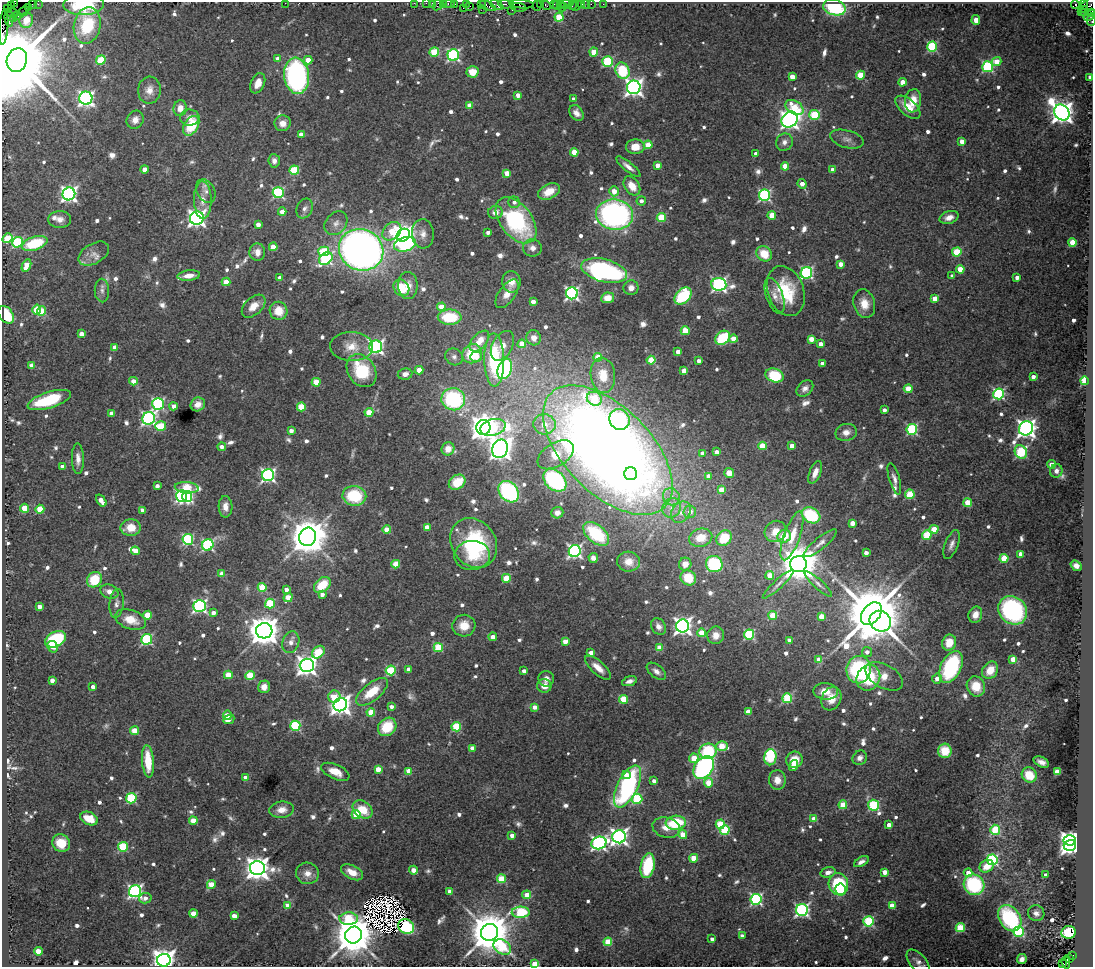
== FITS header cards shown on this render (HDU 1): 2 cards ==
NAXIS1  =                 1091
NAXIS2  =                  965

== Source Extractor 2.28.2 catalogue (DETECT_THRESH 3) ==
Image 1091 x 965 px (HDU 1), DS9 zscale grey, 1 PNG px = 1 image px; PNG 1095 x 969 px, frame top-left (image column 1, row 965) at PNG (2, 2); each listed source drawn as its Kron ellipse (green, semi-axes under 4 px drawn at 4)
Background 3.88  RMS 0.074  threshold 0.221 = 3 sigma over >= 5 px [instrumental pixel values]
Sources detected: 833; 8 with non-positive FLUX_AUTO (blend fragments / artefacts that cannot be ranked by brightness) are neither listed nor drawn; of the other 825, the 500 brightest by FLUX_AUTO listed and drawn (325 fainter detections omitted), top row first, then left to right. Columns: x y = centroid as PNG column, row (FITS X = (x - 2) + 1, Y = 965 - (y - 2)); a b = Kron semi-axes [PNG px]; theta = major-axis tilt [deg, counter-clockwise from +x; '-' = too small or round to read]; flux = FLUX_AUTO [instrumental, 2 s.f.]
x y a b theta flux
15 3 3 2 - 120
285 3 2 2 - 42
414 3 2 2 - 94
426 3 2 2 - 150
432 3 2 2 - 100
443 3 3 2 - 270
32 4 2 2 - 180
38 4 2 2 - 71
84 4 20 10 1 390
449 4 6 3 -10 360
454 4 3 2 - 220
466 4 3 2 - 240
505 4 7 3 -5 960
521 4 12 3 -4 840
540 4 3 2 - 250
554 4 3 3 - 330
561 4 3 3 - 240
566 4 6 3 10 490
582 4 3 3 - 350
586 4 2 2 - 58
591 4 2 2 - 130
603 4 2 2 - 51
438 5 6 3 59 1100
481 5 4 2 - 260
497 5 7 3 -28 1000
537 5 5 2 - 320
546 5 5 3 - 460
557 5 5 2 - 380
572 5 5 3 - 120
1075 5 4 3 - 2600
1083 5 5 2 - 120
12 6 4 2 - 630
470 6 2 2 - 100
488 6 9 4 -25 1400
576 6 6 2 45 100
28 7 2 2 - 220
518 7 8 3 -9 1200
562 7 5 2 - 310
834 7 11 7 -15 370
1089 7 11 7 42 1200
7 8 4 2 - 160
463 8 2 2 - 120
483 9 3 2 - 190
512 10 3 2 - 300
1084 10 3 3 - 160
24 11 5 2 - 340
1081 12 3 3 - 130
1091 12 4 3 - 570
13 13 5 3 - 290
1090 15 7 3 34 670
18 16 2 2 - 110
559 17 4 4 - 200
9 18 9 3 -84 860
13 18 3 2 - 120
26 20 8 7 - 78
976 20 5 4 - 56
1091 20 6 4 86 570
87 25 18 13 78 300
4 27 17 4 86 2100
932 47 5 5 - 460
434 52 5 4 - 210
594 52 4 4 - 110
453 55 6 6 - 870
278 59 4 4 - 41
17 60 12 10 70 100000
101 60 5 4 - 230
308 60 4 4 - 92
608 61 5 5 - 390
997 62 5 4 - 86
988 67 5 5 - 610
622 71 8 6 -65 240
472 72 6 5 - 86
860 75 4 4 - 170
297 76 18 12 -83 1100
792 77 4 4 - 75
1090 77 3 3 - 26
902 82 4 4 - 61
258 83 10 7 67 46
634 87 7 6 - 2300
149 90 13 11 87 50
518 95 4 4 - 40
86 98 6 6 - 1500
573 99 4 3 - 24
913 101 11 8 81 88
470 105 4 4 - 73
794 107 10 6 -31 150
908 107 15 8 -41 83
180 108 8 6 81 50
1062 112 8 7 - 4600
576 113 8 6 -53 31
814 115 5 5 - 290
190 118 10 8 2 35
135 120 9 8 - 39
790 120 9 7 39 2600
283 123 8 8 - 48
191 126 10 7 60 180
301 135 4 4 - 49
847 139 17 8 -15 37
962 141 4 4 - 51
784 142 9 8 - 27
648 145 4 4 - 130
635 147 9 7 3 74
574 152 4 4 - 130
756 153 4 3 - 27
274 161 6 5 - 25
657 165 4 4 - 43
785 166 4 4 - 120
628 167 15 4 -39 32
144 169 4 4 - 39
833 169 4 4 - 41
294 170 5 4 - 270
507 173 4 4 - 65
802 184 5 4 - 49
632 186 10 7 -55 83
206 191 13 8 -62 32
614 191 5 5 - 57
549 192 11 7 26 80
278 193 5 5 - 600
69 194 6 6 - 1800
764 195 6 5 - 790
203 200 19 9 -89 63
641 201 5 4 - 24
514 202 6 5 - 24
305 208 10 7 65 24
282 212 4 4 - 59
495 212 7 6 - 39
615 215 18 15 -7 1400
772 215 4 4 - 110
949 217 10 6 17 35
197 218 7 6 - 2200
661 218 4 4 - 230
60 219 11 8 -1 34
516 220 26 16 -52 590
336 223 13 10 49 38
258 224 4 4 - 44
392 231 10 8 43 140
488 232 4 3 - 27
423 234 15 11 -86 42
403 235 7 6 - 4200
7 238 5 4 - 200
17 242 5 5 - 410
1072 242 4 4 - 140
35 243 13 6 18 240
405 244 11 7 15 420
273 247 4 4 - 90
532 248 9 8 - 31
361 250 22 20 -24 3600
324 251 5 4 - 230
257 252 9 8 - 37
957 252 5 4 - 210
94 254 17 10 30 42
764 254 8 7 - 120
326 258 7 5 40 630
840 264 4 4 - 45
26 266 6 4 65 110
960 269 4 4 - 110
604 271 23 11 -14 1100
806 273 6 5 - 810
189 276 11 5 6 46
952 276 3 3 - 24
1017 277 4 4 - 30
280 278 4 3 - 32
226 282 4 4 - 100
511 282 10 9 - 55
719 284 7 6 - 1300
408 285 13 9 -88 54
401 288 9 7 -52 140
631 288 7 7 - 33
102 290 12 7 -88 24
786 291 26 18 -70 240
572 293 6 6 - 1100
507 294 16 8 55 51
683 296 10 7 46 360
775 296 19 8 -71 43
608 298 6 5 - 72
935 298 4 4 - 72
533 302 4 4 - 39
864 304 14 10 -74 82
254 306 14 8 43 56
441 307 4 4 - 77
37 310 5 4 - 150
42 311 5 4 - 180
279 311 9 8 - 91
6 315 10 6 -55 220
450 317 12 7 -2 230
685 331 4 4 - 150
81 334 4 4 - 45
534 338 7 7 - 33
723 338 8 6 42 270
733 339 4 4 - 80
811 339 4 4 - 62
479 341 12 7 48 81
522 344 4 4 - 95
820 344 4 4 - 47
502 346 16 10 61 56
115 347 4 4 - 43
352 347 21 14 -2 87
376 347 6 6 - 1500
678 352 4 4 - 45
472 354 10 9 - 210
454 357 9 8 - 24
476 357 6 5 - 41
598 357 4 4 - 140
494 360 26 10 -89 430
651 360 4 4 - 180
699 361 4 3 - 27
822 363 4 4 - 34
32 365 4 4 - 57
505 369 10 7 68 600
419 370 4 4 - 63
362 371 17 13 -57 250
684 371 4 4 - 64
405 374 7 5 10 27
603 375 17 12 -82 98
774 375 9 6 -18 380
1033 377 4 4 - 28
133 381 4 4 - 48
1085 381 4 4 - 280
316 382 4 4 - 120
805 388 9 6 45 28
908 389 4 4 - 120
999 394 5 5 - 670
453 399 12 11 - 550
594 399 8 7 - 200
49 400 22 8 17 320
158 404 6 5 - 740
198 404 7 6 - 39
173 406 4 4 - 33
301 407 4 4 - 200
884 410 4 4 - 24
369 412 4 4 - 110
112 414 4 4 - 56
149 418 6 6 - 1200
619 419 11 10 - 480
544 424 11 10 - 62
161 426 5 5 - 220
483 427 7 7 - 5800
493 427 13 8 16 280
1026 428 7 6 - 2800
912 429 5 5 - 550
291 431 4 4 - 27
846 432 11 8 14 43
762 446 4 4 - 160
792 446 4 4 - 53
222 447 4 4 - 32
448 449 7 6 - 53
500 449 9 7 68 5200
608 450 80 43 -45 10000
717 452 4 4 - 44
1021 452 7 6 - 460
702 453 4 4 - 29
556 455 20 11 32 120
78 459 15 6 -89 39
1051 464 4 4 - 35
62 466 4 4 - 27
1056 471 7 6 - 26
815 472 12 5 68 51
729 473 5 5 - 49
631 474 6 6 - 190
268 475 6 6 - 1300
709 476 4 4 - 36
894 479 16 5 -74 26
555 480 13 9 -43 590
457 482 9 7 34 150
157 486 4 4 - 29
187 488 12 5 -6 250
721 490 4 4 - 76
509 492 12 9 -51 680
910 494 5 4 - 180
182 496 6 5 - 820
354 496 12 10 -9 260
187 497 5 5 - 690
671 497 9 8 - 36
101 501 7 4 -55 55
968 503 4 4 - 160
225 507 10 7 -87 41
24 508 4 4 - 140
672 508 10 9 - 46
40 509 4 4 - 160
142 510 4 4 - 32
681 512 11 9 56 46
690 512 6 6 - 38
557 513 6 5 - 29
811 515 10 7 -29 340
852 523 4 4 - 63
427 527 4 4 - 65
131 528 10 8 2 95
934 529 4 4 - 89
387 530 4 4 - 100
775 531 11 10 - 72
596 534 15 9 -40 290
927 535 5 4 - 250
784 536 7 6 - 97
792 536 26 8 70 120
308 537 9 8 - 15000
701 538 12 9 14 110
724 538 8 7 - 170
188 539 5 5 - 580
474 543 26 22 -54 560
820 543 21 6 39 32
952 544 15 6 69 28
208 545 6 5 - 720
135 551 4 4 - 77
575 551 6 6 - 1100
866 553 4 3 - 36
1021 554 4 4 - 60
472 555 18 14 2 120
593 558 5 4 - 25
1004 558 4 4 - 200
629 562 11 10 - 57
396 564 4 4 - 140
685 564 6 6 - 58
714 564 8 8 - 400
798 564 8 8 - 16000
1076 566 6 4 -37 26
222 574 4 4 - 56
770 575 4 4 - 100
506 578 4 4 - 170
688 578 8 7 - 130
94 580 8 7 - 180
778 584 20 4 43 27
818 584 18 4 -43 24
322 585 9 6 41 130
262 587 4 4 - 180
286 589 4 4 - 31
109 591 9 7 -18 38
322 594 4 4 - 27
288 598 5 4 - 93
117 603 14 7 84 27
270 603 5 5 - 270
200 606 6 6 - 1200
39 607 4 4 - 44
1013 610 15 13 -44 740
213 613 4 4 - 31
871 614 12 8 52 51000
147 615 4 4 - 160
773 615 4 4 - 160
975 615 8 6 70 42
821 616 4 4 - 94
131 620 16 9 -19 100
880 621 11 10 - 3900
464 626 11 11 - 81
683 626 6 6 - 2300
658 627 9 7 -55 27
264 631 8 7 - 9900
702 633 4 4 - 120
749 634 5 5 - 460
716 635 9 8 - 46
493 637 4 4 - 38
56 639 11 7 27 380
147 639 5 5 - 540
565 641 4 4 - 80
789 641 4 4 - 58
291 642 11 8 72 32
949 643 8 7 - 91
53 647 6 5 - 30
438 648 4 4 - 250
659 648 4 4 - 96
318 652 7 5 44 150
867 652 5 5 - 29
591 653 4 4 - 69
1013 659 4 4 - 91
819 660 4 4 - 72
307 665 7 7 - 3100
951 667 17 10 64 500
598 668 16 6 -42 55
409 669 4 4 - 40
391 670 5 5 - 300
859 670 14 12 79 500
990 670 9 7 56 94
524 671 4 3 - 27
656 671 11 6 -38 28
228 675 4 4 - 130
250 676 4 4 - 190
884 676 20 11 -29 77
868 678 13 11 58 240
546 679 8 7 - 29
937 679 5 5 - 36
52 680 4 4 - 39
629 681 8 4 18 28
544 686 7 7 - 53
976 686 10 9 - 100
93 687 4 4 - 32
264 687 6 6 - 43
826 691 12 8 -5 62
372 692 19 8 39 140
334 697 6 6 - 97
787 698 5 4 - 320
623 699 4 4 - 210
831 699 12 9 64 70
340 705 7 6 - 3500
391 707 4 3 - 27
535 707 4 4 - 36
371 712 4 4 - 140
748 712 4 4 - 84
227 715 5 4 - 84
229 719 6 3 25 33
295 726 5 5 - 400
387 727 10 8 44 180
456 727 5 4 - 260
135 731 4 4 - 140
722 746 6 4 -3 160
472 748 4 4 - 47
708 751 8 8 - 300
945 751 7 7 - 110
770 757 8 6 85 340
694 758 5 4 - 120
860 758 8 6 45 25
794 760 8 8 - 110
148 761 16 6 -85 160
1041 762 8 5 -24 27
794 766 6 4 73 33
704 767 13 9 53 1000
378 769 4 4 - 79
409 771 4 4 - 110
335 772 15 7 -24 72
1057 772 4 4 - 150
626 775 4 4 - 47
1029 775 8 7 - 110
245 777 4 4 - 38
777 780 10 8 -85 57
654 781 4 4 - 33
709 783 5 4 - 130
628 786 23 10 63 950
131 798 5 5 - 380
637 799 5 5 - 350
843 805 4 4 - 140
873 805 5 5 - 470
363 809 11 8 -37 110
282 810 12 8 7 52
356 815 4 4 - 160
89 819 9 6 -23 98
814 819 4 4 - 89
193 821 4 4 - 88
676 823 10 7 5 280
720 824 4 4 - 200
889 825 4 4 - 68
666 827 14 10 -15 63
725 830 5 4 - 300
995 830 5 5 - 280
683 834 5 4 - 110
512 835 4 4 - 45
619 837 7 6 - 2100
1070 840 6 5 - 2400
61 843 9 8 - 110
599 843 8 6 15 1400
1070 845 6 5 - 2400
123 847 5 5 - 320
694 858 4 4 - 110
992 860 5 5 - 580
861 862 8 4 29 26
648 866 12 7 78 330
987 866 7 6 - 66
257 868 7 7 - 5200
413 870 4 4 - 48
352 872 12 6 -27 69
828 872 7 5 15 35
885 872 4 4 - 52
307 873 11 10 - 49
968 873 4 4 - 45
1046 875 4 4 - 37
501 879 4 4 - 200
211 884 5 4 - 120
838 884 11 9 -79 350
974 885 10 10 - 470
840 889 6 5 - 72
135 891 6 6 - 1300
450 891 4 4 - 29
527 895 4 4 - 81
145 898 6 5 - 32
756 899 5 5 - 820
892 905 4 4 - 93
288 906 4 4 - 89
802 910 6 6 - 1200
521 912 9 5 2 490
193 913 4 4 - 100
1036 913 8 7 - 26
234 916 4 4 - 66
1010 918 14 10 -56 510
349 919 9 6 1 300
868 921 5 5 - 470
406 927 8 7 - 280
960 928 4 4 - 300
1018 931 5 5 - 530
490 932 9 8 - 22000
1069 932 7 6 - 230
354 935 9 8 - 21000
742 936 4 4 - 26
712 939 4 4 - 26
608 942 4 4 - 170
502 947 9 7 -34 280
38 951 4 4 - 100
1073 955 3 2 - 690
1069 958 3 2 - 370
1022 959 5 4 - 30
164 960 6 6 - 5100
918 962 15 8 -49 28
1066 962 6 3 -85 1500
535 964 4 4 - 110
1062 964 4 4 - 480
At the frame edge (FLAGS 8, measured only in part): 17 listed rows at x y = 15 3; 285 3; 414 3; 426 3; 432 3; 443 3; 84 4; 449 4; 438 5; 1091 12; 1091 20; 4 27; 17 60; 1090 77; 164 960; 918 962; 535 964
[325 fainter detections neither listed nor drawn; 8 non-positive-flux detections neither listed nor drawn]